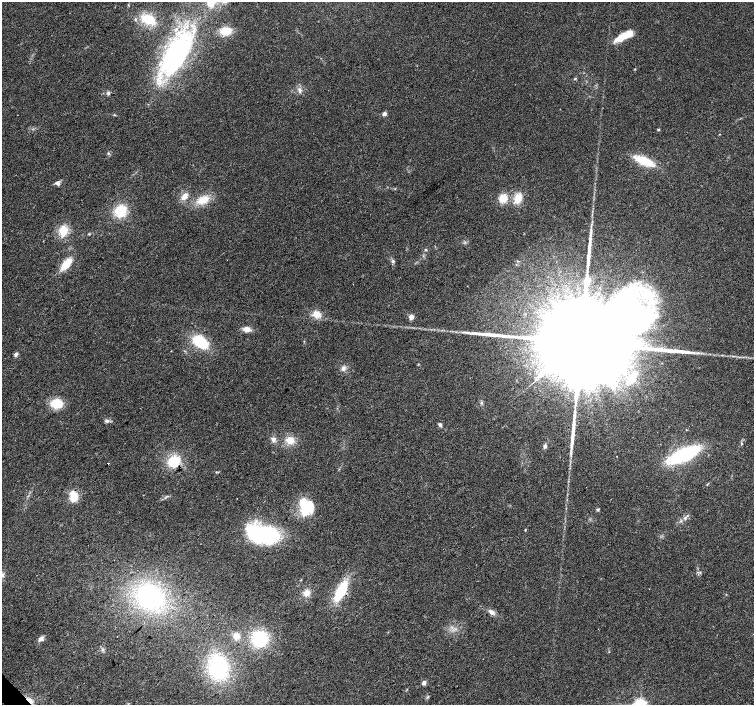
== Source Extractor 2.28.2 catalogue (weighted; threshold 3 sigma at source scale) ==
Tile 7 of 4 x 4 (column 3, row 2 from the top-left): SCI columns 3008-4510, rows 2962-4367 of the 6019 x 5987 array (HDU 1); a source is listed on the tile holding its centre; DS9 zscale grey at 2 x 2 block average (1 PNG px = mean of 2 x 2 image px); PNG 756 x 707 px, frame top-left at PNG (2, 2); no overlay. Shown black and unused: <1% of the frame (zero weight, under 2 of 3 exposures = <1% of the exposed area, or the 3 px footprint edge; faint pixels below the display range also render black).
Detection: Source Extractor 2.28.2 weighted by HDU 2 'WHT'; one run over the whole footprint, this tile lists its part. Background 0.0274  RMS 0.0063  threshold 0.0286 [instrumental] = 3 sigma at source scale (4.5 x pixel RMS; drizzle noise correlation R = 1.50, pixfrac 1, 0.0396/0.0396 arcsec/px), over >= 5 px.
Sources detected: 66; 1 inside a brighter object's white glare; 3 long thin detections or spike segments (spike, bleed or trail) — not listed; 1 inside a brighter listed object's ellipse — not listed separately; the other 61 listed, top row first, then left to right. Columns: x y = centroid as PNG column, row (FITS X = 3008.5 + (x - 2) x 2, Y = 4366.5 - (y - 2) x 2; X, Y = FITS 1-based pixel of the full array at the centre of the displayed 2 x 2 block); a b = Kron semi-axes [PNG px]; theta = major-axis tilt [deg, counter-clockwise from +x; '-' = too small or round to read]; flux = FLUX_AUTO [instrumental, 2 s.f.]
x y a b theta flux
210 2 11 9 80 24
148 19 16 10 -19 41
225 31 8 6 7 34
624 36 21 6 27 32
176 54 42 19 59 290
575 79 5 2 - 0.99
299 90 9 4 -74 5.3
108 93 5 4 - 2.8
384 114 2 2 - 12
658 130 4 3 - 1.2
108 153 3 3 - 1.6
644 161 20 7 -24 51
57 183 6 6 - 4.9
184 196 9 6 55 10
503 198 9 9 - 20
518 198 10 7 72 22
203 200 14 8 23 24
121 211 11 11 - 44
63 230 10 8 81 29
89 234 4 3 - 1.2
426 250 4 3 - 1.2
393 261 5 4 - 2.7
518 261 3 2 - 1.1
66 264 12 6 51 35
316 314 11 9 -16 15
411 317 6 5 - 6
247 329 8 5 -8 11
200 342 14 9 -33 65
579 344 66 15 39 120000
694 353 7 2 -7 3.8
16 354 6 4 62 4.1
343 368 7 6 - 5.8
632 378 21 9 56 50
57 403 11 9 -4 36
107 421 6 5 - 3.8
440 425 5 3 - 3.4
273 439 8 7 - 6.3
290 440 9 7 5 18
545 446 5 4 - 3.5
684 455 28 10 24 140
174 461 11 11 - 45
108 463 2 2 - 1.2
707 484 4 2 - 1
74 496 13 9 80 20
306 507 18 14 -60 55
598 510 4 3 - 1.8
685 518 5 4 - 3.4
525 530 3 2 - 1
256 533 23 18 -37 110
341 591 20 9 61 64
307 593 8 7 - 11
150 596 31 26 -39 190
491 612 9 5 -39 6.4
236 636 7 6 - 12
41 639 7 5 43 5.7
260 639 12 12 - 93
103 650 4 2 - 2
218 667 25 19 -83 130
424 683 5 4 - 4.9
427 697 6 2 39 1.5
30 701 10 3 -39 7.3
Overlapping masked pixels (flux is a lower limit): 1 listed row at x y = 30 701
Isophote crosses this tile's border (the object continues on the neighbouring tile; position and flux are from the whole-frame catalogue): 1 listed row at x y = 210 2